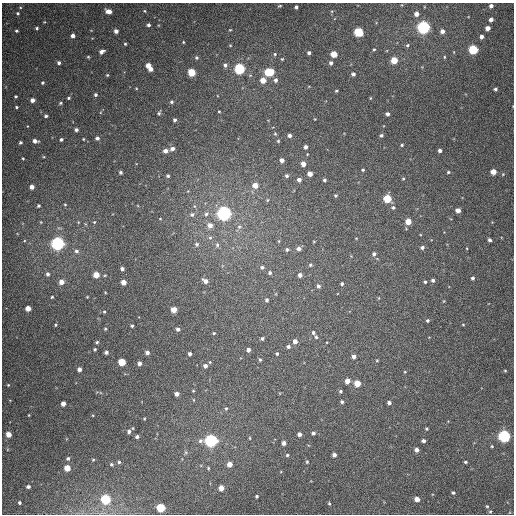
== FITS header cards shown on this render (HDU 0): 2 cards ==
NAXIS1  =                  512
NAXIS2  =                  512

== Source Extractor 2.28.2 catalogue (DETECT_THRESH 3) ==
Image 512 x 512 px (HDU 0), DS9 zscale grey, 1 PNG px = 1 image px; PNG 516 x 516 px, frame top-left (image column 1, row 512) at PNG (2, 3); no overlay
Background 387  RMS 10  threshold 30.2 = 3 sigma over >= 5 px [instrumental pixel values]
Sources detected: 223; all 223 listed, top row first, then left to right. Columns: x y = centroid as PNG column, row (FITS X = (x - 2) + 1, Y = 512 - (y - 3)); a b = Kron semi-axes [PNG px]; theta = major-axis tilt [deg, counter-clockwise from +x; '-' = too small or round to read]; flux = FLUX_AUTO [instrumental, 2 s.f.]
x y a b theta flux
280 6 4 3 - 650
491 6 4 4 - 2400
296 7 4 3 - 1500
109 11 6 4 -16 5700
145 11 5 4 - 740
18 13 5 5 - 1100
416 14 4 4 - 4100
491 19 4 4 - 2800
148 25 4 4 - 1800
424 27 5 5 - 220000
37 28 4 3 - 980
488 28 4 4 - 4800
230 30 3 2 - 510
16 31 4 3 - 920
116 31 4 4 - 3200
442 31 5 4 - 3200
358 32 5 5 - 54000
73 36 4 4 - 3200
481 37 4 4 - 2300
183 42 4 3 - 610
125 44 4 3 - 780
230 45 4 2 - 480
407 45 5 4 - 960
374 49 3 3 - 740
473 49 5 5 - 58000
102 52 5 4 - 2600
309 53 4 4 - 1600
275 54 5 5 - 1000
334 54 5 4 - 14000
88 57 4 3 - 680
444 57 4 3 - 660
197 58 5 5 - 1000
282 59 4 4 - 710
394 60 4 4 - 15000
59 63 4 3 - 1500
331 63 5 4 - 1800
225 65 5 4 - 1800
149 66 8 4 -56 10000
239 69 5 5 - 98000
191 72 5 4 - 28000
269 72 7 5 0 38000
353 74 4 4 - 1700
107 75 4 3 - 720
263 80 4 4 - 9100
276 80 5 5 - 2100
42 83 3 3 - 980
136 88 5 3 - 540
495 89 4 3 - 1300
336 91 4 3 - 760
95 95 5 4 - 1300
16 96 3 2 - 730
69 98 4 3 - 910
370 98 4 3 - 540
32 100 4 4 - 3600
171 102 4 4 - 1200
60 103 4 3 - 840
16 107 3 3 - 780
219 111 4 2 - 560
159 113 6 4 68 1100
387 114 4 3 - 2100
46 116 4 3 - 1400
175 120 4 3 - 1400
76 130 4 4 - 1900
275 134 5 4 - 780
289 135 4 3 - 2100
381 135 4 4 - 1200
97 138 5 5 - 2100
61 139 4 4 - 1300
83 139 4 3 - 580
35 141 5 4 - 3000
278 141 3 3 - 700
20 142 4 4 - 1200
402 145 4 4 - 820
306 147 4 3 - 2200
172 148 5 4 - 2600
440 150 4 4 - 2100
165 151 5 4 - 3400
307 154 3 2 - 450
23 158 3 3 - 570
282 160 4 4 - 3400
303 164 4 4 - 5200
363 170 4 3 - 810
121 172 4 3 - 1500
448 172 4 4 - 870
493 172 4 4 - 8100
310 174 4 4 - 5300
503 174 4 3 - 590
168 176 4 4 - 1100
287 176 5 4 - 1500
403 178 4 4 - 710
299 180 4 4 - 3100
324 180 3 3 - 1300
255 185 5 5 - 7500
32 187 4 4 - 4000
336 195 4 4 - 880
387 199 5 5 - 31000
267 200 5 5 - 840
65 205 4 4 - 700
38 206 4 3 - 1000
194 206 6 3 -70 930
393 207 5 4 - 1300
458 210 4 4 - 4600
224 213 5 5 - 330000
192 214 6 6 - 1900
206 214 8 6 42 2400
160 219 3 2 - 450
408 221 4 4 - 11000
41 222 5 3 - 510
78 222 5 3 - 550
94 222 5 4 - 740
210 225 6 6 - 5000
239 227 8 7 - 2600
210 238 6 5 - 1500
490 240 4 3 - 1500
279 241 6 4 90 850
314 241 4 2 - 530
58 243 5 5 - 270000
197 244 6 6 - 1700
217 245 7 6 - 1700
422 247 5 4 - 1900
287 249 5 4 - 1400
299 249 5 5 - 2900
76 251 6 5 - 1800
374 254 5 4 - 1700
310 265 5 5 - 960
262 267 5 5 - 1400
122 269 4 3 - 1900
270 273 4 4 - 1300
48 274 5 4 - 1600
96 275 4 4 - 10000
105 275 5 3 - 570
300 275 4 4 - 2700
472 278 4 3 - 1300
433 280 4 4 - 1600
205 281 6 4 -36 3400
61 282 5 5 - 5500
123 282 4 4 - 7300
425 282 4 3 - 950
342 284 3 3 - 1300
318 286 4 4 - 1800
52 297 3 3 - 690
87 297 3 2 - 490
379 298 5 3 - 480
267 300 4 3 - 1300
444 301 5 3 - 510
28 308 4 4 - 7200
174 310 4 4 - 10000
104 312 4 3 - 750
427 320 4 4 - 1200
55 325 3 3 - 680
463 325 4 2 - 500
132 326 3 3 - 1100
105 329 3 3 - 680
178 329 4 4 - 1800
313 332 4 4 - 1200
214 333 4 3 - 710
316 337 4 3 - 960
262 338 4 3 - 1200
295 341 4 4 - 3700
97 342 4 3 - 880
288 347 4 4 - 1500
95 349 3 3 - 840
248 350 4 4 - 2200
106 352 4 3 - 1700
147 352 4 4 - 2400
190 354 4 3 - 1800
277 354 4 3 - 930
354 356 4 4 - 2700
260 360 5 4 - 930
377 360 5 3 - 590
122 362 5 5 - 23000
139 363 4 4 - 2700
205 366 5 5 - 2500
79 369 4 4 - 2900
505 371 4 3 - 590
405 372 4 3 - 550
347 381 4 4 - 5500
357 383 4 4 - 14000
8 385 4 4 - 630
193 391 3 3 - 610
340 391 4 4 - 890
177 394 4 4 - 2800
342 402 3 3 - 1300
389 403 4 4 - 2100
63 404 4 4 - 4300
226 408 4 4 - 790
29 415 4 3 - 460
144 419 3 3 - 510
426 429 3 3 - 960
129 431 5 5 - 2100
313 433 4 3 - 1500
8 434 4 4 - 6400
299 434 4 4 - 3000
504 436 5 5 - 160000
137 437 4 3 - 1500
250 438 4 3 - 530
211 441 6 5 - 200000
423 441 4 3 - 1900
284 443 4 4 - 2600
492 446 4 3 - 710
417 450 4 4 - 3100
287 455 3 3 - 880
334 455 4 4 - 2600
68 458 4 4 - 1100
93 460 3 3 - 630
119 462 4 4 - 930
307 462 4 3 - 680
465 462 3 3 - 910
111 464 4 4 - 900
230 464 4 4 - 5400
67 468 4 4 - 13000
208 468 4 3 - 610
28 487 4 3 - 1900
221 488 4 4 - 5700
453 493 4 4 - 1200
257 496 3 3 - 910
106 499 5 5 - 68000
417 499 4 4 - 5800
19 503 3 3 - 1200
329 503 4 4 - 720
487 506 4 4 - 750
161 508 5 5 - 41000
490 511 5 4 - 840